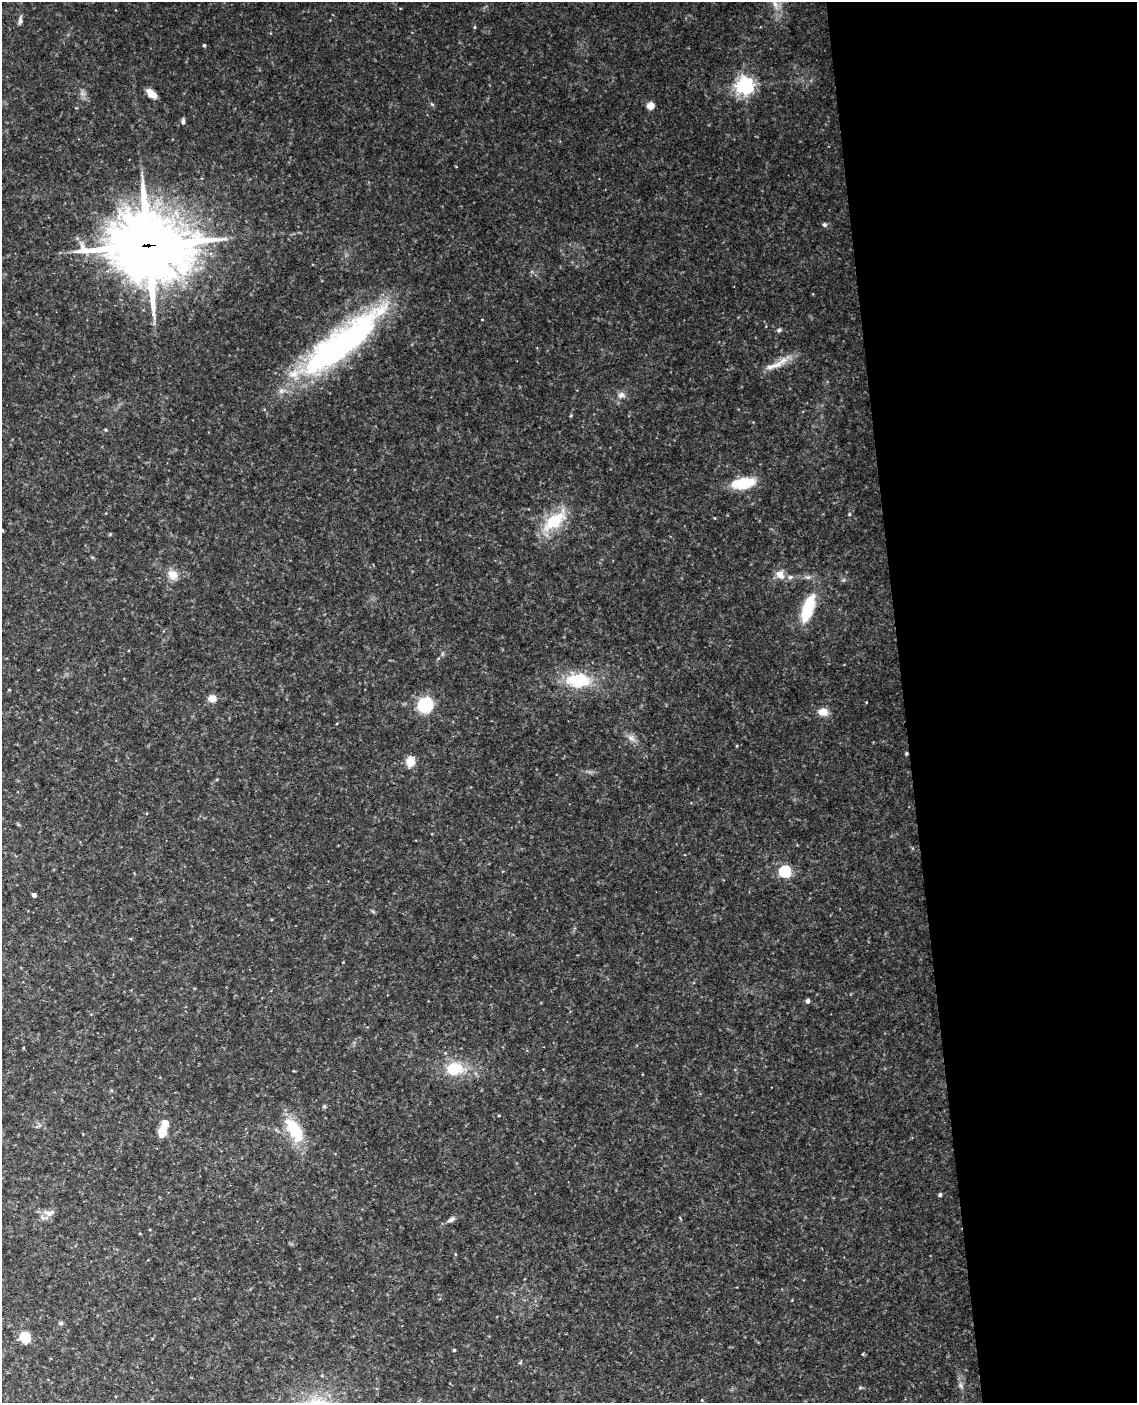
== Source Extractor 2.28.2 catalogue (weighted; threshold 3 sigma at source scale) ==
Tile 8 of 4 x 3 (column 4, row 2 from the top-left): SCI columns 3463-4597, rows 1642-3042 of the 4653 x 4581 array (HDU 1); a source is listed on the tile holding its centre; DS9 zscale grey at full resolution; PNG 1139 x 1405 px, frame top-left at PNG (2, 2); no overlay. Shown black and unused: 21% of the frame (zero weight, under 3 of 4 exposures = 6% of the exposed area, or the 3 px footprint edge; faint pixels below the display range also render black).
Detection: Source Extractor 2.28.2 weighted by HDU 2 'WHT'; one run over the whole footprint, this tile lists its part. Background 0.11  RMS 0.0098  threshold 0.0442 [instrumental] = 3 sigma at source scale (4.5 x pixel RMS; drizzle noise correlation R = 1.50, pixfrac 1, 0.05/0.05 arcsec/px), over >= 5 px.
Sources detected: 46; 2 inside a brighter object's white glare — not listed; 1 inside a brighter listed object's ellipse — not listed separately; the other 43 listed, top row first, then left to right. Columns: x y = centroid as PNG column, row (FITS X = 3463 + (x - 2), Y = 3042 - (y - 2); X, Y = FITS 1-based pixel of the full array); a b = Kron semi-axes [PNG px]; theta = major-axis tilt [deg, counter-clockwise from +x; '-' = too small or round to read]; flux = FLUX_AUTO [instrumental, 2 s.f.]
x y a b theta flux
20 20 12 5 84 2.9
474 27 5 3 - 0.98
204 45 4 3 - 1.5
744 85 6 6 - 410
151 94 9 5 -40 12
650 105 6 6 - 10
183 121 7 4 86 2.3
824 225 5 5 - 1.9
148 246 28 23 -4 6600
779 330 6 5 - 2
340 346 114 32 40 250
774 366 34 7 18 13
621 395 10 8 -1 4.6
105 430 4 4 - 1.2
743 483 29 12 9 30
554 521 38 16 40 38
2 530 6 3 -45 1.1
110 534 4 4 - 0.91
780 574 12 10 -60 8.7
173 575 15 12 -38 9.7
808 608 28 11 71 43
578 680 27 16 -4 46
212 698 9 8 - 7.8
425 705 9 8 - 71
823 712 11 8 -6 9.3
631 738 11 7 -28 5
906 753 4 3 - 1.1
410 762 8 7 - 19
785 871 5 5 - 100
34 895 4 4 - 4
808 1001 4 4 - 3.9
455 1069 21 16 0 30
294 1130 34 15 -59 39
162 1131 10 7 77 18
940 1195 4 4 - 2
49 1213 16 8 0 6.1
451 1220 12 5 23 3.6
792 1300 3 3 - 0.59
61 1323 6 5 - 1.7
25 1337 7 7 - 32
454 1350 4 3 - 1.2
960 1385 9 4 -71 2.4
702 1400 3 3 - 0.8
Overlapping masked pixels (flux is a lower limit): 2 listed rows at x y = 148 246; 906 753
Isophote crosses this tile's border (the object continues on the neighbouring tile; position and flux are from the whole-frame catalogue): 1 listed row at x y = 2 530
Unlisted compact peaks at least as high as the median listed source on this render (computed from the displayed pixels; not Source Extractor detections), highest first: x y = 849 514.